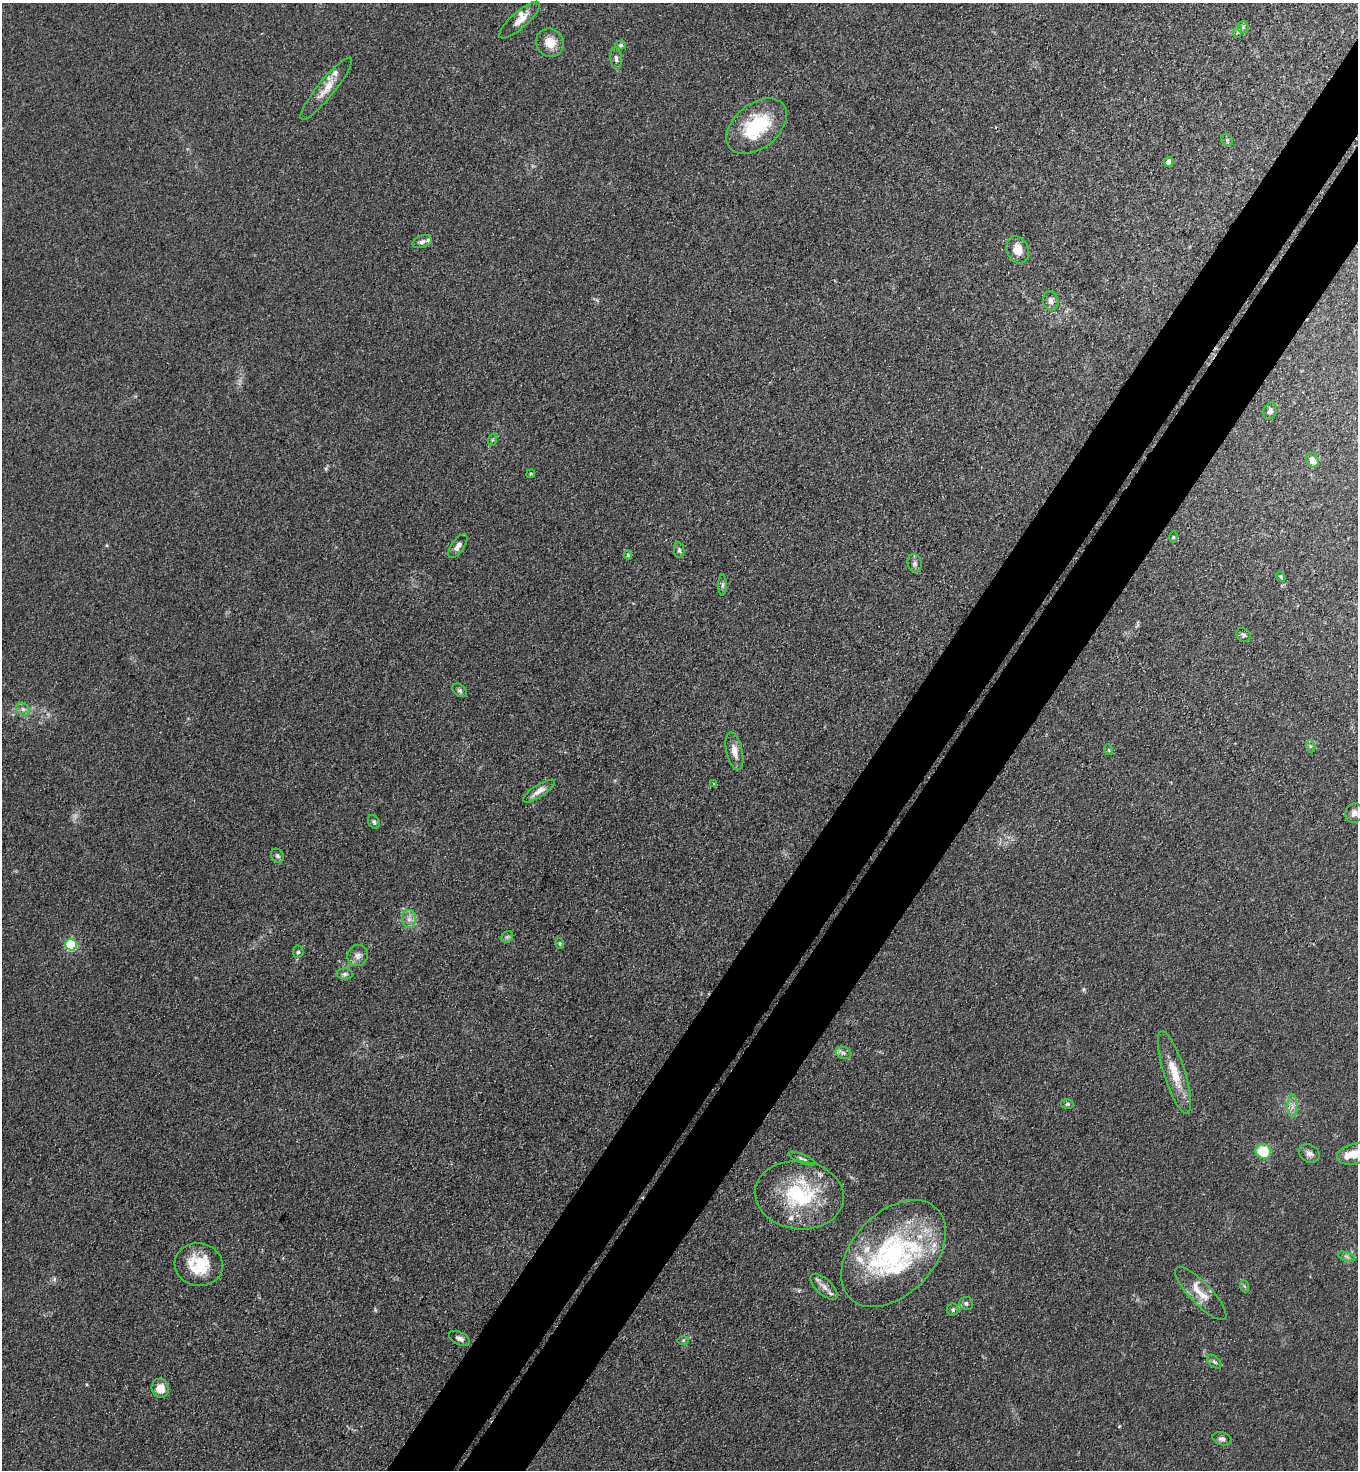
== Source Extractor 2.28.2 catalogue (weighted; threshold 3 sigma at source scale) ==
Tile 10 of 4 x 4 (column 2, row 3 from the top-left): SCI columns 1557-2912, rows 1506-2973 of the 5963 x 5945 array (HDU 1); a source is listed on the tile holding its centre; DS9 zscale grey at full resolution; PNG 1360 x 1472 px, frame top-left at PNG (2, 3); each listed source drawn as its Kron ellipse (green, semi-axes under 4 px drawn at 4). Shown black and unused: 9% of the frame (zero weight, under 3 of 4 exposures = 5% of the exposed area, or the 3 px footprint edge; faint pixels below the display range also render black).
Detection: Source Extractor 2.28.2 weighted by HDU 2 'WHT'; one run over the whole footprint, this tile lists its part. Background 0.103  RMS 0.0074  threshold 0.0333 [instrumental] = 3 sigma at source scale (4.5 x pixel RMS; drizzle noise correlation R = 1.50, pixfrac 1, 0.05/0.05 arcsec/px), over >= 5 px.
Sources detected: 78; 1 too faint to see at this stretch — neither listed nor drawn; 13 inside a brighter listed object's ellipse — not listed separately; the other 64 listed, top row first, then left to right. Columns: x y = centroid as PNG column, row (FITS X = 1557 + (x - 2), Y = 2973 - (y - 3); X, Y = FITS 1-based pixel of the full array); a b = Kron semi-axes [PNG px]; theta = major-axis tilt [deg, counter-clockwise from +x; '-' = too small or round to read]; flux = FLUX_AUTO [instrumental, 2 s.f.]
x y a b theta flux
519 20 26 8 42 8.6
1243 27 5 5 - 1.4
1237 32 6 3 71 1.1
550 43 14 13 - 11
620 45 5 4 - 1.3
616 58 11 5 -85 2.5
326 89 39 8 51 11
757 126 35 22 39 47
1227 140 6 5 - 1.4
1168 162 4 4 - 6.8
422 242 10 6 20 3.1
1018 250 14 10 -69 9
1051 301 9 7 -77 3.6
1270 411 9 6 68 2.8
492 440 6 4 72 1.2
1313 460 8 6 -64 5.4
531 474 4 3 - 0.88
1173 537 5 3 - 0.76
458 546 14 6 55 4
679 550 8 5 -81 1.7
628 555 4 4 - 0.94
915 563 9 7 -78 2.4
1281 577 5 3 - 1
722 585 10 4 89 1.8
1243 635 7 6 - 1.9
460 690 8 6 -38 1.7
23 709 7 6 - 2.4
1310 746 6 4 -72 1.2
1109 750 5 3 - 0.73
734 751 19 8 -77 7.4
714 784 4 3 - 0.94
539 791 18 6 33 5.5
1354 813 10 8 70 4.6
374 822 7 5 -62 1.7
277 856 7 6 - 1.8
409 919 9 7 -89 4.1
507 937 6 5 - 1.5
560 943 5 4 - 0.89
71 945 6 5 - 51
298 952 6 5 - 1.6
358 955 11 10 - 4.4
345 974 8 5 2 2
843 1053 8 6 -21 2.5
1174 1073 43 10 -72 19
1067 1104 6 5 - 1.2
1292 1106 12 5 -90 3.4
1263 1151 8 7 - 27
1309 1153 11 8 -30 3.6
1354 1154 18 10 16 11
802 1159 14 4 -23 2.3
799 1195 44 34 -7 68
893 1254 62 41 46 110
1347 1256 9 4 -19 1.6
199 1265 24 21 -10 27
1244 1286 6 4 -69 1.1
824 1287 17 8 -43 5.5
1201 1293 35 11 -46 13
966 1303 7 6 - 2.1
953 1310 6 6 - 1.4
460 1338 11 6 -26 2.9
683 1340 6 4 2 0.99
1214 1362 8 5 -44 1.6
160 1388 9 8 - 9.1
1222 1439 10 6 -17 2.5
Isophote crosses this tile's border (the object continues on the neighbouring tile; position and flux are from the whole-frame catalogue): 1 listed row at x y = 1354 1154